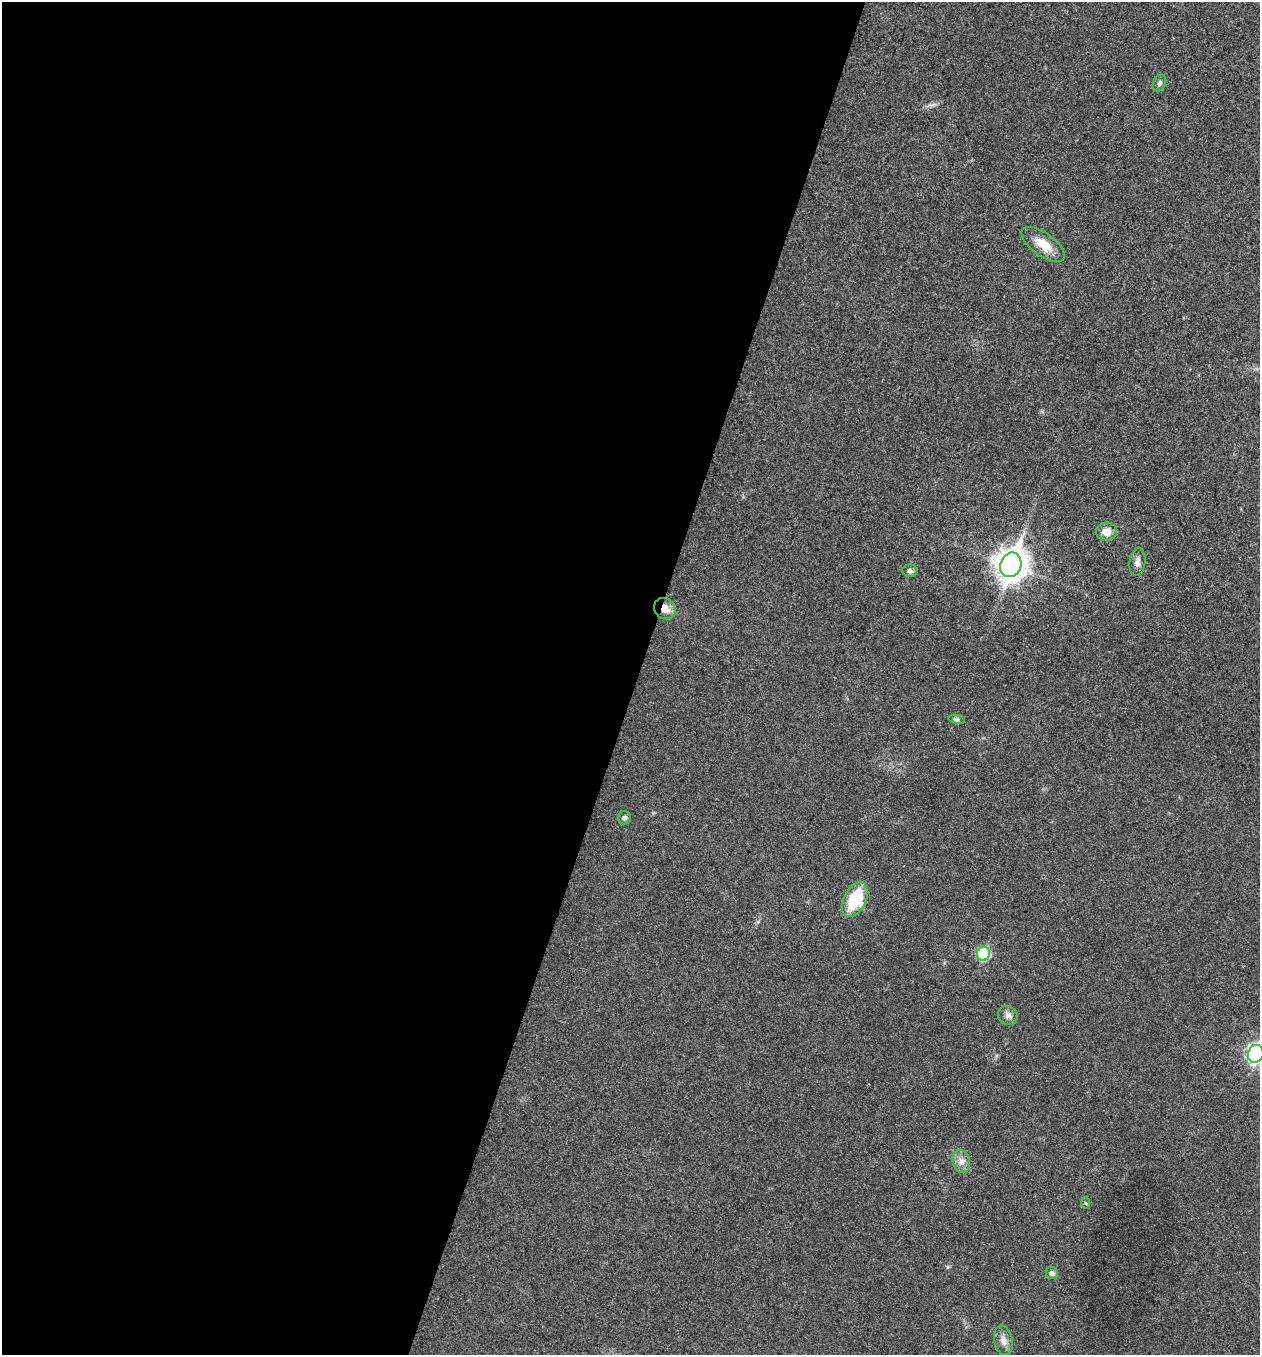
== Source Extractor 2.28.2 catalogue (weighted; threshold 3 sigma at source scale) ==
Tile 5 of 4 x 4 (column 1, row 2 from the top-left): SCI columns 136-1393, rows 2710-4062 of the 5432 x 5417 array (HDU 1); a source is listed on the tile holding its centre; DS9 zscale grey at full resolution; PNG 1262 x 1357 px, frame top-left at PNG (2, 2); each listed source drawn as its Kron ellipse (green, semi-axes under 4 px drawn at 4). Shown black and unused: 51% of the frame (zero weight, under 3 of 4 exposures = <1% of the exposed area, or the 3 px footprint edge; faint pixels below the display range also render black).
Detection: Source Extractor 2.28.2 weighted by HDU 2 'WHT'; one run over the whole footprint, this tile lists its part. Background 0.0246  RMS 0.0041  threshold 0.0184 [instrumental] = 3 sigma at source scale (4.5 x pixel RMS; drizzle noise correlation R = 1.50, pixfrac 1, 0.05/0.05 arcsec/px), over >= 5 px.
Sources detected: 17; all 17 listed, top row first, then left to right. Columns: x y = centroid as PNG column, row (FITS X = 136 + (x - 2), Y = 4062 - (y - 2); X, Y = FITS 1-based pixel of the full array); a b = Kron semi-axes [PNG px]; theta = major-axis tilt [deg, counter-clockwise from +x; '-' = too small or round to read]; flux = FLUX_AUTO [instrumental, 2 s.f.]
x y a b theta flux
1159 83 9 6 64 1.2
1043 244 25 11 -36 7.9
1107 532 10 9 - 3.6
1137 562 14 8 82 2.4
1011 565 12 10 69 590
910 571 8 6 -1 1.2
665 609 11 10 - 3.9
957 719 8 4 -8 0.81
624 818 7 6 - 1.2
855 900 19 11 63 19
983 954 7 6 - 32
1008 1016 10 9 - 2
1256 1054 9 7 72 140
961 1161 12 8 -77 2.9
1085 1203 6 4 -85 0.49
1052 1273 6 6 - 1.1
1003 1340 15 9 -79 2.9
Overlapping masked pixels (flux is a lower limit): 1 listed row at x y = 665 609
Isophote crosses this tile's border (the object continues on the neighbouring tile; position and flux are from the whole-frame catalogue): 1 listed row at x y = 1256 1054